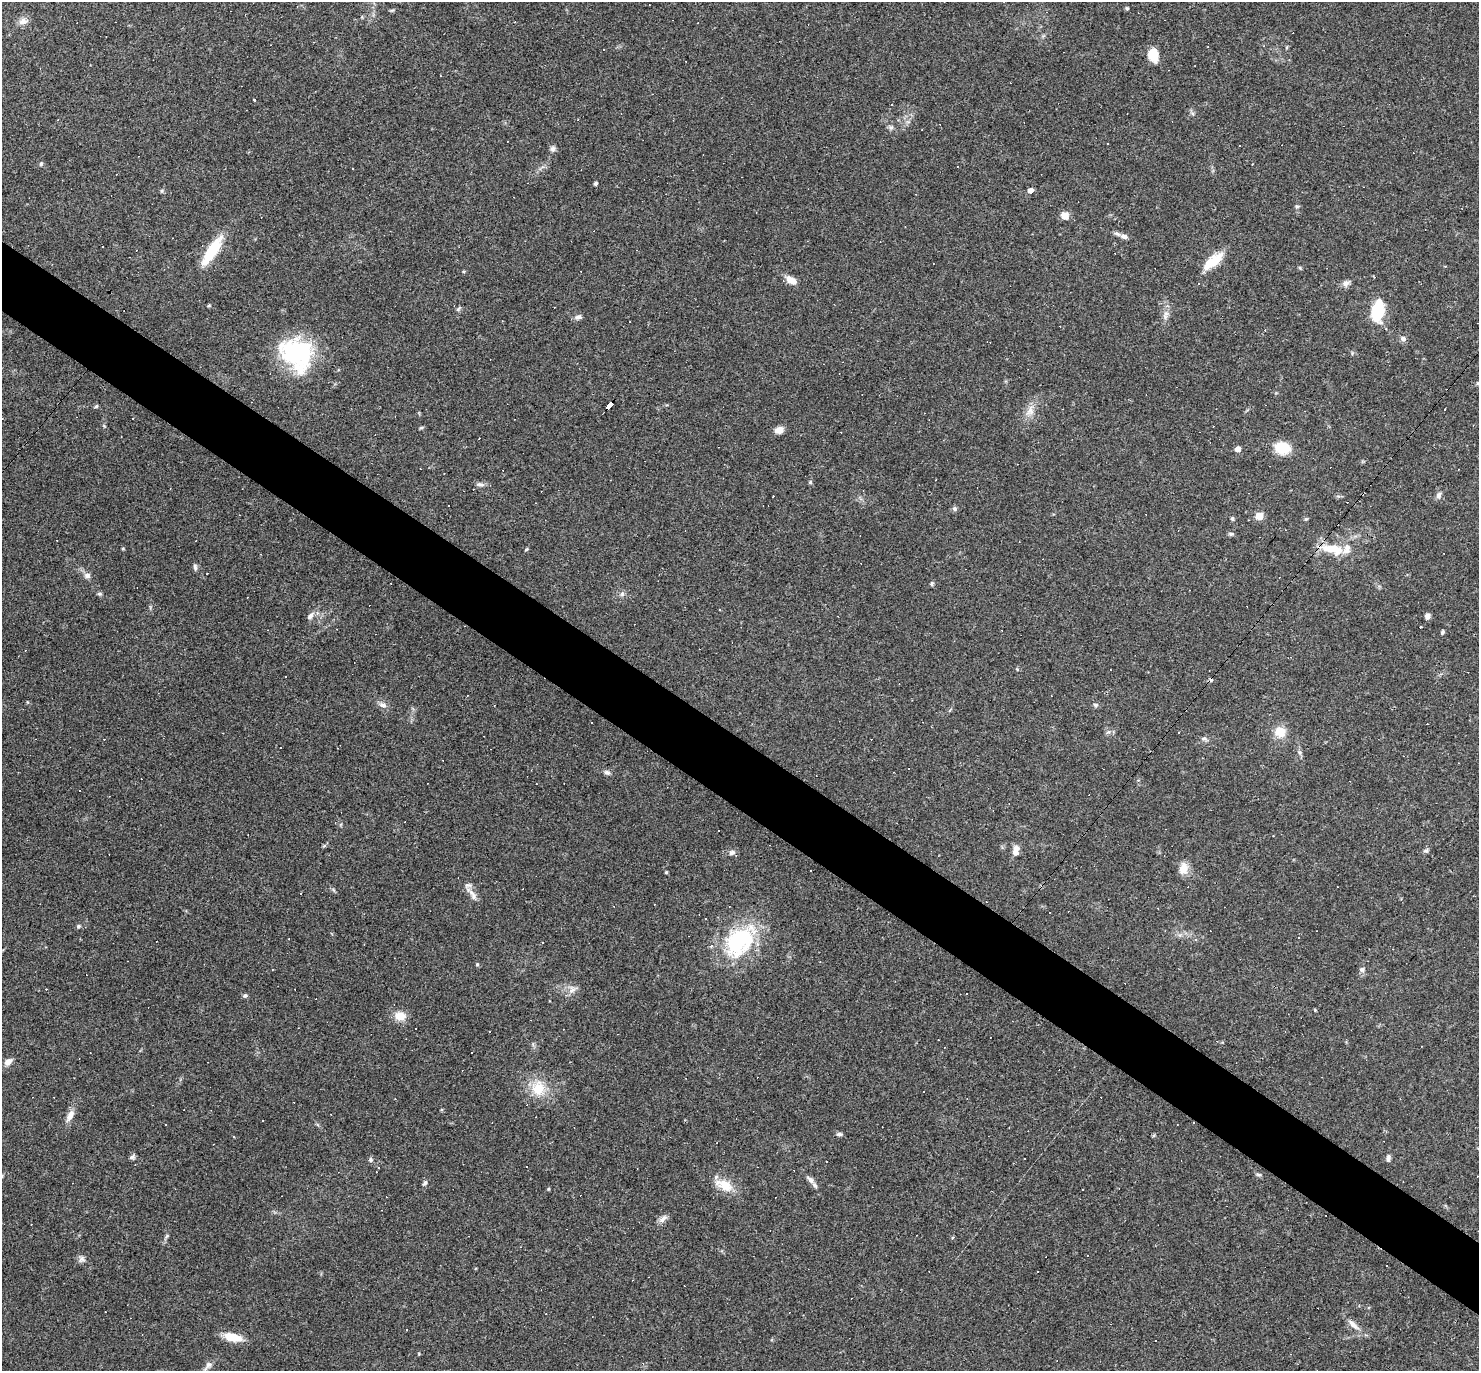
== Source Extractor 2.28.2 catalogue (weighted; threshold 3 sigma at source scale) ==
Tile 6 of 4 x 4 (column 2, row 2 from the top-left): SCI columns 1478-2954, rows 2887-4255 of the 5908 x 5913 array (HDU 1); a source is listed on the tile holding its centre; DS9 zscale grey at full resolution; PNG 1481 x 1373 px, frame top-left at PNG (2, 2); no overlay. Shown black and unused: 5% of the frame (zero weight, under 3 of 4 exposures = <1% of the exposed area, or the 3 px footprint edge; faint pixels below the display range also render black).
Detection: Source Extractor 2.28.2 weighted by HDU 2 'WHT'; one run over the whole footprint, this tile lists its part. Background 0.0489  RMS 0.0047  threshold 0.0211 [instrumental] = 3 sigma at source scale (4.5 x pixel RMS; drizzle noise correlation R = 1.50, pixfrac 1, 0.05/0.05 arcsec/px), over >= 5 px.
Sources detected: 208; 1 inside a brighter object's white glare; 87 cosmic-ray / hot-pixel residue — not listed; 6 inside a brighter listed object's ellipse — not listed separately; the other 114 listed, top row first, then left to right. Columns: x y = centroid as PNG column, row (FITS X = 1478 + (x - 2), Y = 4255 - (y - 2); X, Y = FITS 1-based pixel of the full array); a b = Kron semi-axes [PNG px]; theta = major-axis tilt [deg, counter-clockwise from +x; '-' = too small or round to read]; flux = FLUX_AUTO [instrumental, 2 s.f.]
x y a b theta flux
1127 8 5 4 - 0.63
392 10 7 3 1 0.58
23 21 14 8 13 2.9
313 42 3 2 - 0.27
1287 47 5 3 - 0.45
603 49 3 3 - 0.56
1153 56 15 11 -77 7.1
255 100 3 3 - 5.4
891 127 8 6 -43 1.2
1108 143 3 2 - 0.43
553 149 8 7 - 1.5
41 164 6 5 - 0.76
352 169 3 3 - 0.88
595 183 4 3 - 1.1
1030 190 5 5 - 2.7
162 191 6 4 90 0.61
1297 206 6 4 0 0.66
1065 215 9 8 - 4
1124 236 9 6 -23 1.8
102 246 3 2 - 0.44
212 251 42 12 57 16
1213 261 28 10 39 11
1300 268 6 4 -46 0.53
791 280 13 7 -32 4.5
1346 283 11 7 31 2.1
209 305 4 4 - 0.56
458 309 7 4 59 0.76
1378 310 24 13 84 19
578 317 10 6 6 1.6
1165 317 10 6 -71 1.9
1265 330 3 3 - 0.44
1403 338 8 6 -19 1.5
295 352 38 33 -53 50
1478 383 6 5 - 0.74
609 405 8 4 50 68
96 406 6 4 43 0.58
1445 409 3 2 - 0.33
1030 411 17 10 65 4.7
133 418 2 2 - 0.27
104 426 5 4 - 0.53
421 428 6 4 2 0.6
779 430 8 6 19 4.7
1282 448 11 8 -13 19
1238 449 4 4 - 4.2
810 482 6 5 - 0.65
480 484 10 6 -12 1.6
1439 495 9 7 73 1.8
773 496 3 3 - 1
448 506 2 2 - 0.42
954 509 6 6 - 1.1
1259 516 5 5 - 13
1232 518 5 4 - 0.89
1306 519 5 4 - 0.56
1231 534 7 5 -9 0.87
123 549 5 3 - 0.41
526 549 5 4 - 0.51
1332 549 30 12 -12 12
195 567 9 5 -84 1.1
87 575 8 7 - 1.9
932 583 6 5 - 0.82
99 594 7 5 -20 0.76
622 594 8 6 70 1.2
310 616 12 6 50 1.9
1428 616 6 5 - 1.7
1442 632 5 4 - 0.82
1017 669 4 4 - 0.5
285 676 2 2 - 0.3
383 705 12 6 -9 1.9
1096 705 7 5 -15 0.99
1280 732 14 13 - 6.9
1204 739 9 5 -15 1.2
337 748 2 2 - 0.23
607 772 9 6 -17 1.3
719 830 3 2 - 0.36
324 846 6 4 19 0.64
1016 850 12 7 76 3.7
1426 851 7 6 - 1
732 853 9 7 8 1.9
1183 869 15 10 82 5
810 870 2 2 - 0.38
666 872 3 3 - 0.62
472 894 27 6 -51 3.5
78 926 6 5 - 0.72
1298 937 3 3 - 0.47
1195 940 5 3 - 0.46
740 941 42 28 49 48
477 964 5 4 - 0.5
1362 969 8 6 16 1.4
572 989 14 9 37 3.2
245 995 7 5 48 0.82
400 1016 12 9 -3 6.2
416 1029 2 2 - 0.51
8 1062 10 7 37 2.9
538 1088 24 20 -73 12
923 1092 3 3 - 15
70 1116 17 7 63 3.8
165 1124 3 2 - 0.44
839 1134 8 4 0 1.1
233 1136 3 3 - 0.4
132 1157 7 5 27 1.2
1388 1158 9 5 83 1.3
370 1160 6 6 - 0.97
379 1168 3 3 - 5.1
1259 1175 8 4 -2 0.75
810 1180 12 6 -45 1.9
425 1183 8 5 57 1.1
725 1185 22 14 -29 8.3
548 1189 4 4 - 0.47
663 1218 14 6 41 2.2
81 1259 9 8 - 1.7
1353 1325 20 7 -42 3.8
233 1337 21 8 -13 9
1155 1341 3 3 - 1.5
208 1366 18 7 50 2.5
Overlapping masked pixels (flux is a lower limit): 1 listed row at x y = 609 405
Isophote crosses this tile's border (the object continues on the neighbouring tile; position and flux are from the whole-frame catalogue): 1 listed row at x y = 1478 383